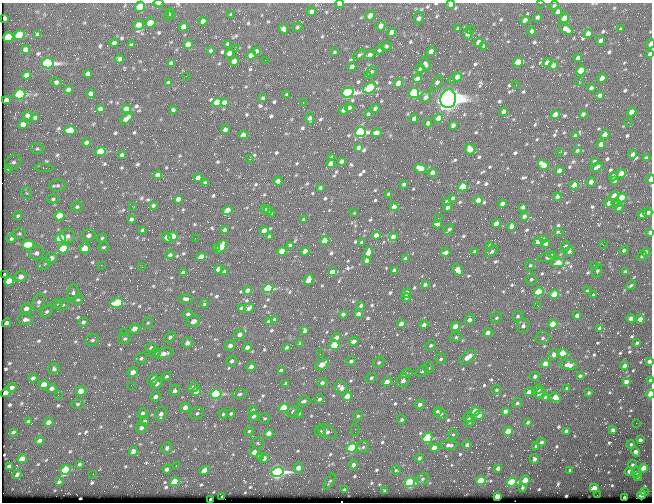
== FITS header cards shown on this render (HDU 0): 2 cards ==
NAXIS1  =                  650 / Width of table row in bytes
NAXIS2  =                  500 / Number of rows in table

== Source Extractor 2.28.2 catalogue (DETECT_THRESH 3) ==
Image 650 x 500 px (HDU 0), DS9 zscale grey, 1 PNG px = 1 image px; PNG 654 x 504 px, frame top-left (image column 1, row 500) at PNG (2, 3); each listed source drawn as its Kron ellipse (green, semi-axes under 4 px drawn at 4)
Background 359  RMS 1.4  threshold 4.28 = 3 sigma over >= 5 px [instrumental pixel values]
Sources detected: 817; of the 817, the 500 brightest by FLUX_AUTO listed and drawn (317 fainter detections omitted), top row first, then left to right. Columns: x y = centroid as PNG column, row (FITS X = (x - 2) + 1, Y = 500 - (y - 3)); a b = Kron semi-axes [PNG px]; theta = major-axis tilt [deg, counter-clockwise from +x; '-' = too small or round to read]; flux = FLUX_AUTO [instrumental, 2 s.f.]
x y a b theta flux
158 3 5 2 - 210
540 3 2 2 - 390
340 4 4 3 - 610
451 5 4 4 - 410
554 5 5 3 - 160
140 7 5 5 - 3300
311 11 5 4 - 350
558 11 4 4 - 380
172 14 2 2 - 460
231 14 4 3 - 160
168 15 6 4 75 200
370 16 5 4 - 1200
537 17 4 3 - 230
5 18 4 3 - 230
419 18 6 5 - 370
565 18 5 4 - 1400
525 20 5 4 - 760
203 21 4 4 - 580
150 23 5 4 - 2500
139 25 5 5 - 900
381 26 5 4 - 620
183 27 5 4 - 640
297 27 5 4 - 150
283 29 5 4 - 460
458 29 4 3 - 210
471 29 2 2 - 150
566 29 8 4 -34 570
621 29 3 3 - 160
532 31 4 3 - 250
392 32 5 4 - 860
38 34 4 3 - 220
468 34 6 4 -86 550
588 34 5 4 - 660
19 35 5 5 - 4500
8 37 5 5 - 3200
600 40 4 3 - 350
479 42 5 4 - 840
114 43 4 4 - 270
228 44 4 3 - 230
650 44 4 2 - 280
131 45 4 3 - 180
188 45 5 4 - 790
386 46 5 4 - 150
484 46 4 3 - 200
235 49 2 2 - 140
26 50 4 4 - 450
210 50 4 3 - 170
379 50 4 4 - 190
256 51 4 4 - 310
335 52 4 3 - 180
431 52 4 4 - 790
230 53 4 4 - 740
650 54 4 3 - 250
251 55 5 4 - 800
359 55 7 4 31 160
370 55 5 4 - 330
578 58 4 3 - 320
120 59 4 4 - 270
265 60 2 2 - 210
234 61 5 4 - 720
518 62 5 4 - 2800
48 63 6 5 - 27000
171 63 4 4 - 270
547 63 4 4 - 500
425 64 7 4 -63 250
553 65 4 4 - 400
352 67 4 4 - 520
420 69 4 3 - 170
371 71 6 5 - 180
581 71 5 4 - 4600
88 74 4 4 - 340
27 75 4 4 - 530
368 75 4 3 - 180
186 76 2 2 - 220
457 77 4 4 - 630
602 78 5 4 - 800
417 79 4 4 - 620
451 80 2 2 - 1000
579 81 3 2 - 180
56 82 6 3 -25 340
168 83 4 4 - 260
398 83 5 4 - 1200
437 83 8 4 59 300
516 85 2 2 - 280
370 88 7 5 31 9200
591 88 4 4 - 360
68 90 4 4 - 420
348 93 6 5 - 22000
414 93 5 4 - 11000
20 94 5 5 - 13000
91 94 4 4 - 340
287 94 4 3 - 170
600 95 4 3 - 320
425 97 6 5 - 320
263 98 4 3 - 170
448 99 9 7 79 120000
6 100 4 4 - 400
217 102 5 4 - 1900
224 102 4 4 - 340
303 103 3 2 - 540
349 108 4 4 - 470
375 108 4 3 - 240
100 109 4 4 - 290
126 109 4 4 - 600
173 110 3 3 - 150
343 110 4 4 - 410
503 112 4 4 - 530
632 112 5 4 - 1700
368 114 3 3 - 140
583 114 4 3 - 210
555 115 5 4 - 1400
28 116 5 4 - 400
35 117 4 3 - 190
126 118 7 4 40 540
439 118 5 4 - 1400
310 119 6 3 -81 340
414 119 4 3 - 380
628 122 4 2 - 370
428 123 4 3 - 230
23 124 5 4 - 670
453 125 4 3 - 300
225 129 4 3 - 330
70 130 5 4 - 1800
361 132 5 4 - 20000
376 133 5 4 - 700
243 135 4 4 - 590
605 135 4 4 - 1400
575 136 4 3 - 260
86 143 4 3 - 310
601 144 4 4 - 680
358 147 4 3 - 410
37 149 6 5 - 200
470 149 5 5 - 1100
577 150 3 3 - 160
101 151 5 4 - 3400
559 152 2 2 - 390
633 154 4 4 - 340
122 155 4 3 - 180
332 158 4 3 - 280
646 158 4 4 - 180
249 159 3 2 - 1300
341 161 4 3 - 290
594 161 4 3 - 260
13 162 8 7 - 410
331 164 4 4 - 970
543 165 6 4 -35 1400
597 167 6 3 35 270
8 168 4 3 - 190
44 168 9 4 -4 190
421 168 6 4 -17 1100
559 171 4 4 - 590
433 173 4 4 - 540
621 173 4 4 - 1200
158 175 4 4 - 670
613 176 4 3 - 410
198 178 4 3 - 400
650 179 5 2 - 850
614 180 4 4 - 360
278 181 4 4 - 620
591 182 5 4 - 740
205 183 3 3 - 170
404 184 3 3 - 180
57 185 8 6 1 250
574 185 4 4 - 1900
463 187 5 4 - 3400
320 188 3 3 - 140
27 193 6 5 - 170
389 194 3 3 - 220
614 196 5 4 - 2200
557 197 4 3 - 370
453 198 3 3 - 170
622 198 5 4 - 2500
53 199 5 4 - 170
178 199 4 4 - 380
478 200 4 4 - 760
447 202 4 3 - 290
609 203 4 4 - 550
616 203 4 4 - 140
502 204 4 4 - 560
153 205 3 3 - 150
132 206 3 2 - 210
77 207 5 5 - 190
394 207 4 4 - 710
448 207 4 3 - 250
523 207 4 3 - 240
619 208 5 4 - 250
264 209 4 3 - 240
228 210 5 4 - 1600
268 210 4 4 - 290
272 213 4 3 - 230
353 213 3 2 - 260
648 213 4 4 - 500
642 215 4 4 - 730
18 216 4 4 - 150
59 216 5 4 - 2600
524 216 4 3 - 340
438 218 2 2 - 150
131 219 4 3 - 190
304 220 4 3 - 290
438 224 4 3 - 260
496 224 4 4 - 1000
512 226 4 4 - 570
449 229 6 3 53 250
142 230 4 3 - 190
225 230 3 3 - 190
264 231 4 4 - 920
559 232 5 2 - 150
650 232 4 3 - 370
19 234 6 5 - 170
89 235 7 6 - 430
376 235 4 4 - 740
67 236 7 7 - 410
173 236 5 4 - 2400
269 237 3 3 - 220
393 237 4 4 - 570
60 238 5 4 - 6700
102 238 4 4 - 150
167 238 5 4 - 460
195 238 2 2 - 270
11 239 4 4 - 190
544 239 4 3 - 240
325 241 4 4 - 1700
362 242 3 3 - 180
538 242 4 4 - 600
546 243 4 3 - 350
28 245 6 4 5 3600
290 245 4 3 - 330
603 245 3 2 - 480
490 246 4 3 - 210
103 247 5 4 - 180
221 247 7 4 55 1600
565 247 6 3 62 330
85 248 5 5 - 1800
217 248 4 3 - 200
63 249 5 4 - 4600
624 250 5 4 - 210
282 251 4 4 - 2000
305 251 4 3 - 740
492 251 7 3 46 270
569 251 5 5 - 240
446 252 4 3 - 370
475 252 4 3 - 240
646 252 4 4 - 850
36 253 7 6 - 440
368 253 5 4 - 1000
551 254 2 2 - 1100
170 255 5 4 - 200
642 256 5 4 - 180
201 257 5 4 - 1300
547 257 9 4 11 410
51 258 6 5 - 680
405 258 4 3 - 180
366 260 4 3 - 220
558 263 7 4 4 2300
45 264 7 4 39 170
101 265 2 2 - 350
530 265 5 5 - 160
594 265 3 2 - 160
142 267 2 2 - 230
218 269 4 4 - 740
394 270 4 3 - 270
458 270 6 4 -47 910
597 271 7 4 72 200
183 272 4 3 - 240
224 272 4 3 - 400
332 272 4 4 - 560
625 272 4 3 - 200
5 274 3 3 - 170
21 277 6 5 - 720
531 279 6 5 - 200
309 280 6 4 60 720
9 281 5 4 - 2600
425 284 4 3 - 160
631 285 5 3 - 160
268 288 5 4 - 8200
248 291 4 4 - 630
587 291 4 3 - 150
73 292 7 5 78 260
539 292 5 4 - 4200
407 293 4 4 - 1300
554 294 4 4 - 2300
593 295 4 3 - 150
406 298 4 3 - 190
186 299 7 4 -2 280
78 300 6 4 37 160
39 302 9 6 69 340
117 303 6 4 12 5200
204 303 4 3 - 160
56 304 6 4 17 160
63 305 6 6 - 240
361 305 3 3 - 180
538 306 3 2 - 500
26 308 5 4 - 480
241 308 3 3 - 170
249 308 5 4 - 400
47 311 6 5 - 210
188 314 5 4 - 250
343 314 4 3 - 250
358 314 4 3 - 550
577 315 4 4 - 570
518 316 5 5 - 190
496 318 6 5 - 200
631 318 4 4 - 430
25 319 8 5 -3 360
275 319 3 3 - 160
640 319 4 4 - 860
469 320 6 4 44 500
193 321 7 5 29 560
83 322 5 4 - 260
268 322 4 3 - 230
7 323 4 3 - 390
148 323 6 5 - 150
401 324 4 4 - 910
553 324 5 4 - 3100
424 325 4 4 - 480
455 326 4 4 - 1200
523 326 7 6 - 350
600 328 4 4 - 420
135 329 5 4 - 870
304 331 4 3 - 200
123 332 2 2 - 410
488 333 5 4 - 630
240 334 5 5 - 540
170 337 6 4 48 210
336 337 4 4 - 410
456 337 6 4 18 170
543 338 7 6 - 320
125 339 6 5 - 200
92 340 6 5 - 260
354 341 5 4 - 500
187 343 5 5 - 500
637 343 4 3 - 170
300 344 4 3 - 360
230 345 5 4 - 480
334 345 5 5 - 3700
431 345 6 4 43 210
247 347 4 3 - 420
287 347 4 3 - 160
151 348 5 4 - 220
155 353 6 4 22 170
164 353 9 5 13 590
563 353 6 4 -5 1700
320 354 2 2 - 160
554 354 5 5 - 640
468 357 10 5 36 1000
141 358 6 5 - 250
441 359 5 5 - 220
232 361 5 5 - 270
351 361 5 4 - 200
649 361 4 3 - 330
379 362 6 5 - 190
322 364 7 4 33 1600
545 364 4 4 - 1500
568 365 9 5 -8 770
624 366 4 4 - 550
251 367 5 4 - 490
428 368 5 5 - 170
54 369 5 5 - 290
281 370 4 3 - 410
422 371 7 5 20 220
133 372 5 4 - 780
406 373 6 4 19 170
166 376 5 4 - 170
535 376 4 4 - 250
580 376 4 3 - 180
33 378 4 4 - 340
371 378 6 4 32 210
153 379 6 5 - 570
650 380 3 3 - 190
403 381 7 6 - 530
626 381 4 4 - 540
387 382 5 4 - 1100
286 383 4 3 - 210
322 383 5 4 - 320
44 384 5 4 - 1400
157 384 6 5 - 450
131 385 2 2 - 190
12 387 4 3 - 470
193 387 5 4 - 470
52 388 5 4 - 350
341 388 7 6 - 670
567 388 3 3 - 200
538 389 4 4 - 280
496 390 5 4 - 170
81 391 5 4 - 1500
175 391 5 5 - 330
196 391 5 4 - 920
529 392 4 4 - 530
6 393 5 4 - 1600
540 393 6 5 - 320
589 393 3 3 - 170
216 394 5 4 - 11000
240 394 7 5 11 250
650 394 4 3 - 3300
58 395 2 2 - 250
347 396 4 4 - 1500
155 397 5 4 - 400
545 397 3 3 - 200
555 397 5 4 - 1200
319 399 5 4 - 300
304 401 6 4 16 290
517 403 5 4 - 250
78 404 6 5 - 190
420 404 5 4 - 380
185 407 5 4 - 490
284 408 5 4 - 2900
253 410 4 4 - 150
437 411 4 3 - 150
475 411 5 4 - 2200
505 411 4 3 - 350
293 412 6 5 - 330
142 413 5 5 - 270
197 413 7 5 28 260
231 413 4 4 - 170
299 413 4 4 - 180
161 414 7 5 67 430
223 414 5 4 - 150
441 414 6 5 - 300
479 415 5 4 - 610
254 416 5 4 - 240
358 416 5 5 - 170
468 417 5 5 - 340
265 418 5 5 - 150
402 420 4 4 - 210
28 421 4 3 - 190
145 421 5 4 - 270
49 422 4 4 - 730
469 422 5 4 - 220
528 422 3 3 - 190
636 423 2 2 - 170
141 428 6 5 - 340
355 430 6 3 90 160
613 430 4 4 - 320
249 431 5 4 - 150
320 431 5 5 - 190
508 431 4 4 - 1900
566 431 4 3 - 420
13 432 4 3 - 220
327 432 10 6 -29 500
269 433 4 4 - 1200
453 434 5 5 - 150
427 438 5 4 - 6000
640 440 4 4 - 300
40 441 4 4 - 610
541 442 4 4 - 280
258 443 6 5 - 170
631 444 4 4 - 180
449 445 8 4 -3 440
467 445 4 3 - 380
536 446 3 3 - 230
363 447 6 6 - 220
167 448 6 5 - 310
352 448 5 4 - 8400
434 448 4 4 - 1300
133 451 5 4 - 810
254 452 5 4 - 810
635 452 5 4 - 430
260 456 2 2 - 700
264 458 5 4 - 650
419 458 4 3 - 270
22 459 5 4 - 1300
534 459 5 4 - 390
79 464 3 3 - 180
353 465 4 4 - 430
632 465 4 4 - 160
9 466 4 3 - 260
176 466 3 2 - 220
298 468 5 4 - 830
498 468 4 3 - 480
643 468 4 4 - 1800
167 469 4 4 - 340
66 470 5 4 - 4100
396 470 4 4 - 150
570 470 4 3 - 230
204 471 5 4 - 1300
629 471 4 4 - 510
277 472 6 5 - 30000
636 472 5 5 - 320
17 474 5 3 - 220
93 474 2 2 - 270
638 477 4 4 - 140
422 479 6 5 - 240
525 480 4 4 - 1600
481 481 5 4 - 5300
59 482 4 3 - 180
175 482 5 4 - 3300
329 482 9 3 59 160
410 482 5 4 - 12000
512 482 5 4 - 7500
522 487 4 3 - 160
594 488 4 4 - 1800
344 490 4 3 - 180
385 491 4 3 - 300
644 491 3 2 - 1700
597 495 2 2 - 300
642 495 4 4 - 3200
497 496 4 4 - 1600
222 497 3 2 - 140
625 498 4 3 - 1100
211 499 3 3 - 640
At the frame edge (FLAGS 8, measured only in part): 12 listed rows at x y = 158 3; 540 3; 340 4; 451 5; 140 7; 650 44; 650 54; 650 179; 650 232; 649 361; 650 380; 650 394
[317 fainter detections neither listed nor drawn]